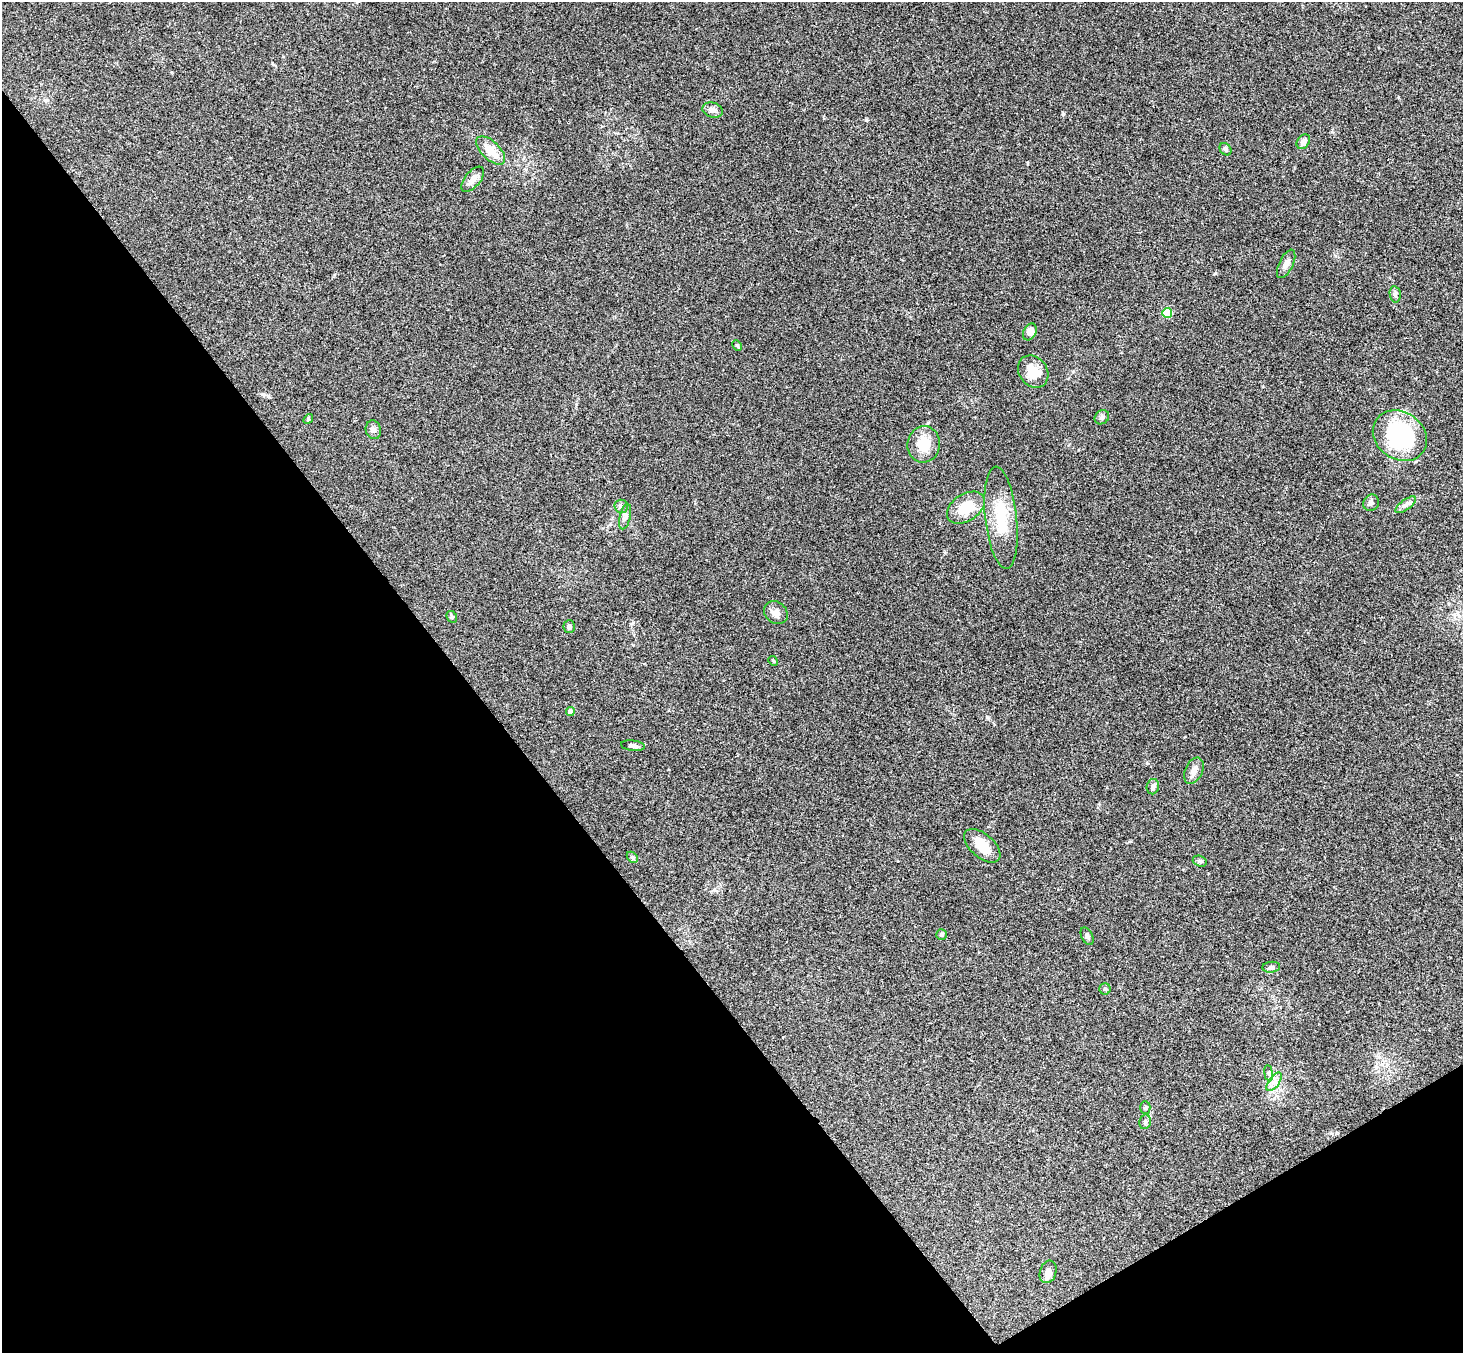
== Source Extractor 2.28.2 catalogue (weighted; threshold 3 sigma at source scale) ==
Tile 14 of 4 x 4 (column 2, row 4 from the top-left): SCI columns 1515-2975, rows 331-1681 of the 5946 x 5927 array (HDU 1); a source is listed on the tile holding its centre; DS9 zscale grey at full resolution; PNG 1465 x 1355 px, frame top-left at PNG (2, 2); each listed source drawn as its Kron ellipse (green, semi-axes under 4 px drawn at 4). Shown black and unused: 35% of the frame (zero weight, under 3 of 4 exposures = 6% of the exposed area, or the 3 px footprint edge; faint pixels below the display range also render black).
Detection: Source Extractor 2.28.2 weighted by HDU 2 'WHT'; one run over the whole footprint, this tile lists its part. Background 0.208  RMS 0.0083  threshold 0.0373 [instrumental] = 3 sigma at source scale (4.5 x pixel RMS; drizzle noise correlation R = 1.50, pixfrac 1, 0.05/0.05 arcsec/px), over >= 5 px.
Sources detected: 42; all 42 listed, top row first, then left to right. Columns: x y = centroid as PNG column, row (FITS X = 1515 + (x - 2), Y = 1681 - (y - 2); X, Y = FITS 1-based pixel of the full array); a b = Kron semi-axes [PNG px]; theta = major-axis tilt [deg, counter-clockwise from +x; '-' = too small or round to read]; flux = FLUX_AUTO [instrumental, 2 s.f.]
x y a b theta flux
713 110 10 7 -16 4.2
1303 142 8 6 56 3.3
1225 149 7 5 -50 1.7
491 150 18 9 -44 12
473 179 15 7 51 5.8
1286 264 15 7 65 4.2
1395 294 8 5 -81 2.1
1167 313 5 4 - 32
1030 332 9 6 62 6.5
737 345 5 3 - 1.1
1033 372 17 14 -53 15
1102 417 8 6 42 2.3
308 419 5 4 - 0.91
373 430 9 7 -73 2.7
1400 436 28 23 -35 88
924 444 18 16 83 17
1371 503 8 7 - 2.3
1406 505 12 5 36 3
621 506 6 6 - 2.4
966 508 21 13 33 19
625 517 13 5 77 3.1
1001 518 51 16 -84 29
776 613 13 10 -40 4.9
452 617 6 5 - 1.3
569 627 6 6 - 2.6
773 661 5 4 - 0.9
570 711 4 4 - 5.7
633 746 12 5 -6 2.6
1194 771 14 9 65 5.3
1153 787 8 6 77 2.9
982 846 22 11 -41 14
632 857 6 4 -45 1.3
1200 861 7 5 -19 1.6
941 935 5 5 - 1.8
1087 936 9 5 -64 1.9
1271 967 9 5 6 2.1
1105 989 5 5 - 1.4
1269 1073 8 4 -82 1.8
1274 1082 11 5 54 4
1145 1107 6 5 - 1.3
1145 1122 7 5 78 1.8
1048 1272 11 8 72 4.4
Unlisted compact peaks at least as high as the median listed source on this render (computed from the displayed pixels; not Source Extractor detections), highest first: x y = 866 120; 1063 114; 987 717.